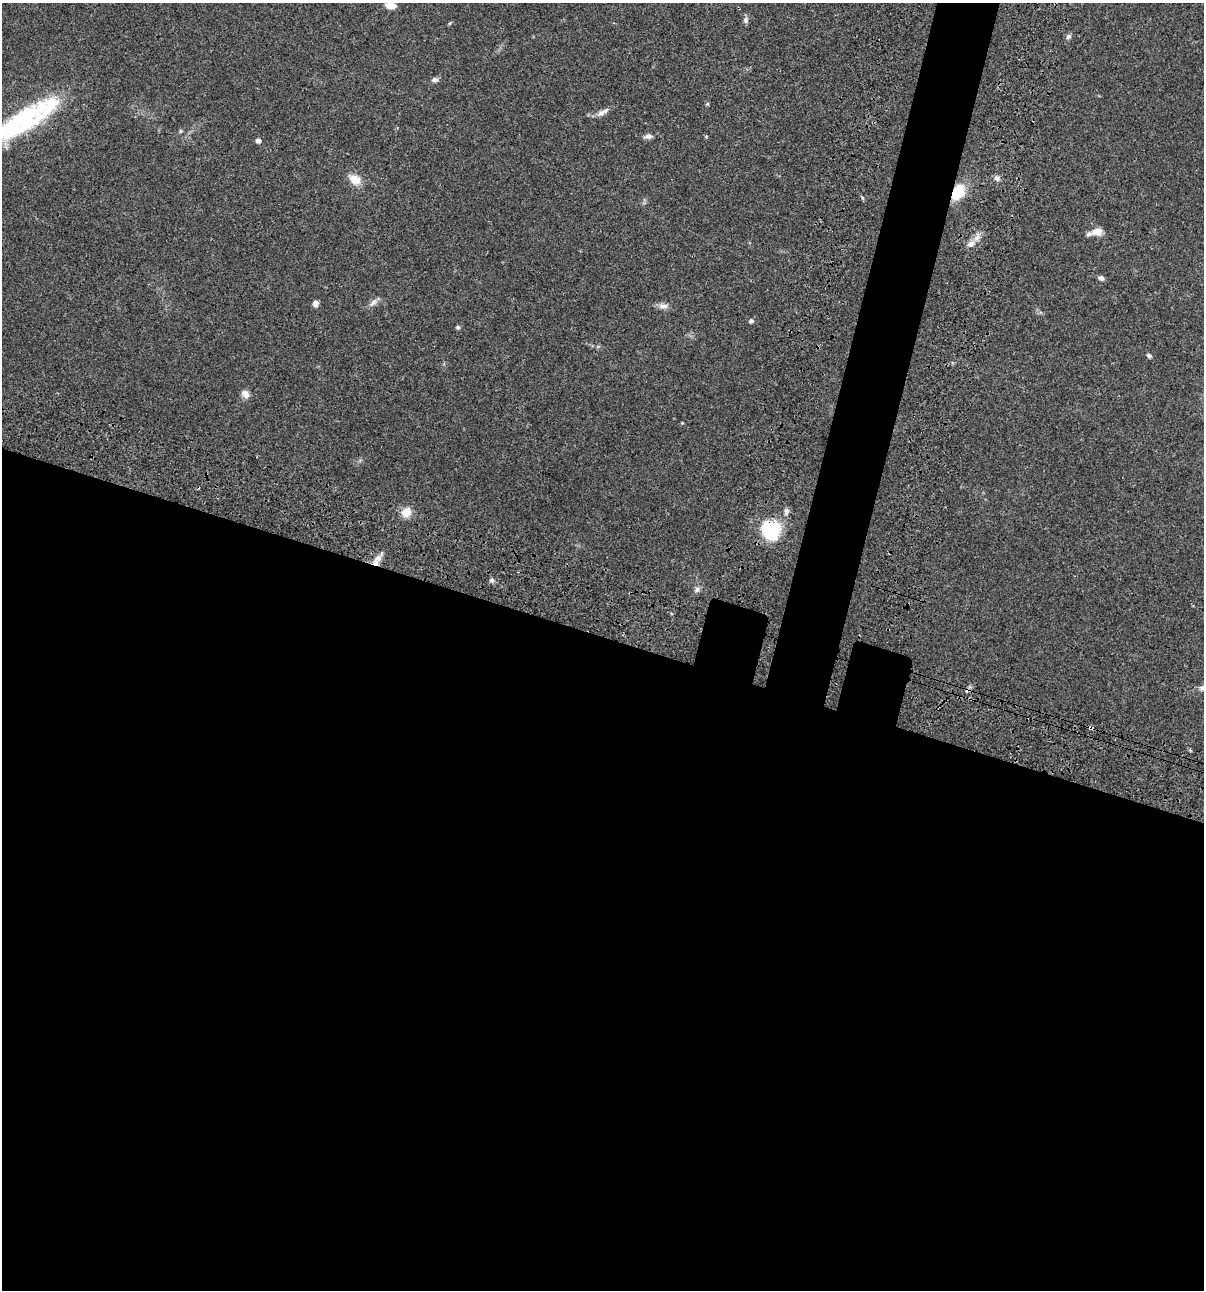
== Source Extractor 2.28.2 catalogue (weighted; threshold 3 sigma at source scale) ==
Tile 14 of 4 x 4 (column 2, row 4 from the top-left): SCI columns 1438-2639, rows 120-1407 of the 5404 x 5387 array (HDU 1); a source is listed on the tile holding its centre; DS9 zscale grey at full resolution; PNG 1206 x 1292 px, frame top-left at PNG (2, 3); no overlay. Shown black and unused: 54% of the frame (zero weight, under 3 of 4 exposures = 9% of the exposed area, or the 3 px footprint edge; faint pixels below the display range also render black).
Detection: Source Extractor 2.28.2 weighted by HDU 2 'WHT'; one run over the whole footprint, this tile lists its part. Background 0.0476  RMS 0.0054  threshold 0.0241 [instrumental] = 3 sigma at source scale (4.5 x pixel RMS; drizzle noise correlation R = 1.50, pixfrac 1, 0.05/0.05 arcsec/px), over >= 5 px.
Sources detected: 32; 1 cosmic-ray / hot-pixel residue — not listed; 2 inside a brighter listed object's ellipse — not listed separately; the other 29 listed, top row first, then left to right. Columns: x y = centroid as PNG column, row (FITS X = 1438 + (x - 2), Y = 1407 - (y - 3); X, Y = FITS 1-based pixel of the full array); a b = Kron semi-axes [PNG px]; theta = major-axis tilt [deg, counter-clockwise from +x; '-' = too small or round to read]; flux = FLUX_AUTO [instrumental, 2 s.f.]
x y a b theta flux
391 6 11 6 -7 4.6
746 20 9 6 82 1.4
1068 37 7 6 - 1.2
435 80 7 6 - 1.7
603 112 17 6 30 2.8
24 117 68 25 33 60
648 136 9 6 -1 1.8
258 141 5 4 - 2.1
997 178 8 6 -48 1.7
355 180 17 12 -32 5.8
958 192 17 11 58 14
1096 232 17 7 17 4.5
970 244 10 8 32 2.8
1101 278 7 6 - 1.3
373 303 14 6 48 2.1
315 304 7 6 - 2.1
663 306 13 7 -8 2.7
751 321 5 5 - 1.5
458 327 5 4 - 0.89
1149 356 6 4 -33 1.1
246 394 11 8 -60 2.7
406 512 13 11 41 5.2
771 530 20 17 -57 29
376 563 9 9 - 3.6
492 580 6 5 - 1.1
697 589 8 6 74 1.4
1202 688 9 6 23 1.6
1092 728 5 3 - 2.2
1190 750 4 4 - 0.58
Overlapping masked pixels (flux is a lower limit): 4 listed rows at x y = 958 192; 771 530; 376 563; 1092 728
Isophote crosses this tile's border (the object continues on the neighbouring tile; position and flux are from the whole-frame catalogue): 2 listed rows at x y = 24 117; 1202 688